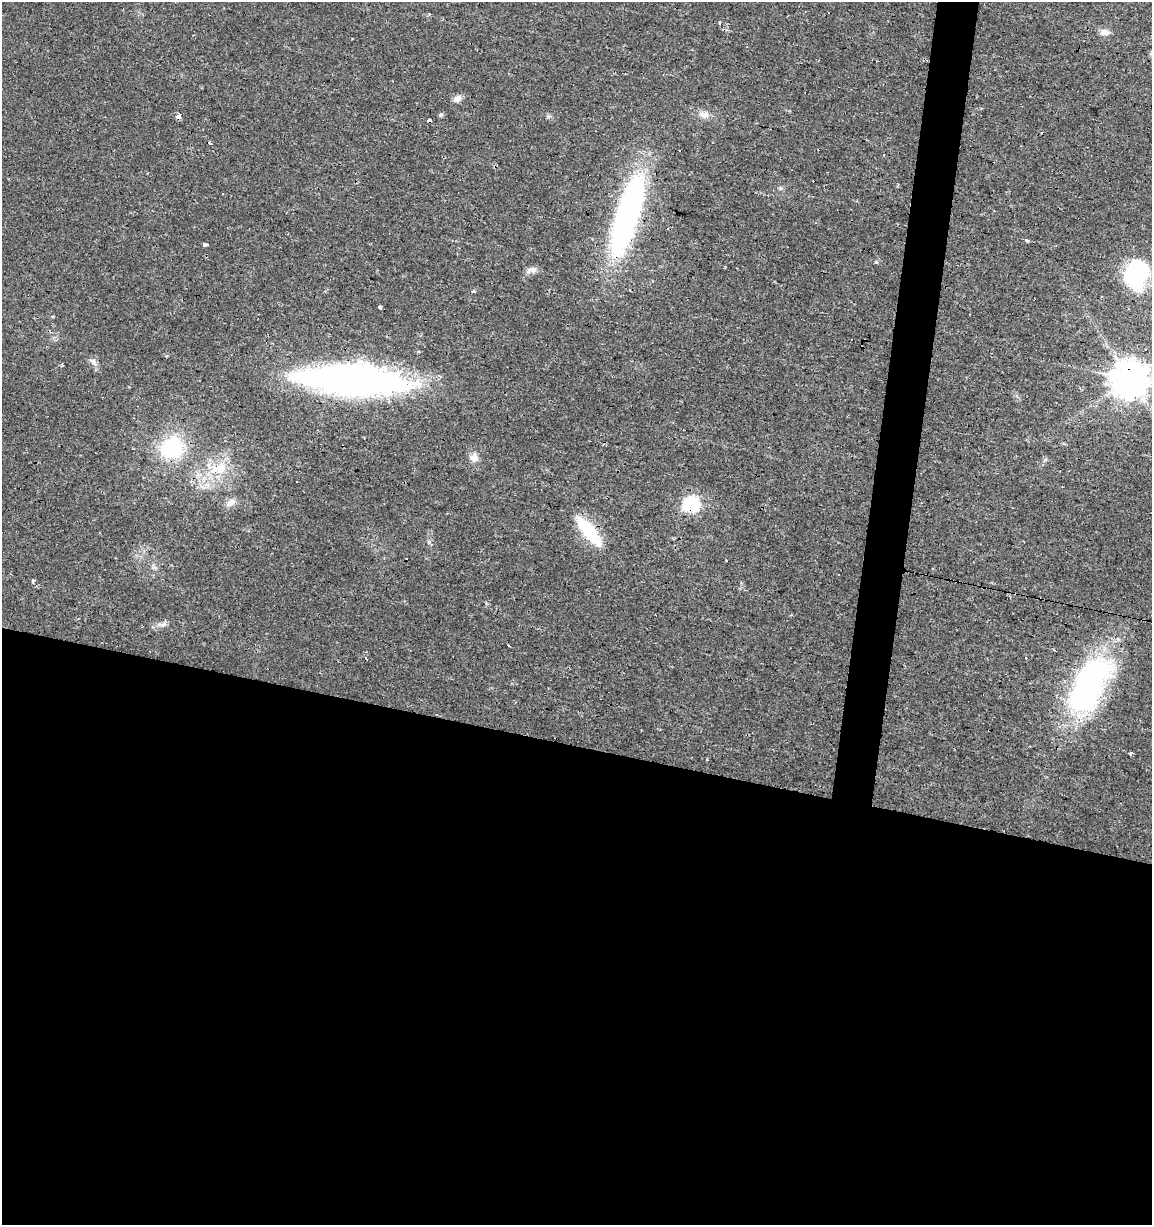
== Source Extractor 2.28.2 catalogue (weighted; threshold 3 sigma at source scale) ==
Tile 14 of 4 x 4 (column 2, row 4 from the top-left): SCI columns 1434-2583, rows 1-1223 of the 5106 x 4899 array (HDU 1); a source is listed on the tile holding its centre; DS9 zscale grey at full resolution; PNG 1154 x 1227 px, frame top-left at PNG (2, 2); no overlay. Shown black and unused: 42% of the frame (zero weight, under 2 of 3 exposures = <1% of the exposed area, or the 3 px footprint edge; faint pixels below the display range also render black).
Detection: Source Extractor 2.28.2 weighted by HDU 2 'WHT'; one run over the whole footprint, this tile lists its part. Background 0.0131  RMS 0.0028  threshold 0.0127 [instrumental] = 3 sigma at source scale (4.5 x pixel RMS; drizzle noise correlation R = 1.50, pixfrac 1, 0.0396/0.0396 arcsec/px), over >= 5 px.
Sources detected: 39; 8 cosmic-ray / hot-pixel residue — not listed; the other 31 listed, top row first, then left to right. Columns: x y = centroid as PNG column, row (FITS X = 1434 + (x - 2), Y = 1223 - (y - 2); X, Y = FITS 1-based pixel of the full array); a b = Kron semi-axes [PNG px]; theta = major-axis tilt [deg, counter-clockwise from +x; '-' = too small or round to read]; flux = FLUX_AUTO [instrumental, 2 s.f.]
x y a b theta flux
720 22 4 3 - 0.39
1104 32 12 8 -7 1.7
457 98 11 7 26 1.6
441 115 7 5 21 0.45
704 115 15 8 -8 2
179 116 4 3 - 15
884 155 3 2 - 0.52
780 188 5 5 - 0.45
627 215 79 22 73 79
1027 240 4 3 - 0.63
206 245 5 3 - 4.1
531 270 14 7 9 1.7
1137 275 29 23 76 29
473 291 4 3 - 0.94
380 307 4 4 - 1
92 361 11 6 -39 1.1
1130 379 11 11 - 700
353 380 105 28 -3 120
172 447 27 24 39 19
474 457 11 10 - 2
219 469 24 16 10 8.2
297 481 3 3 - 3.4
230 502 12 8 25 2
691 504 7 7 - 63
588 530 43 13 -51 13
727 560 3 3 - 0.88
33 581 5 4 - 0.53
162 624 13 5 1 1.2
508 645 3 3 - 0.78
1089 685 74 35 61 64
1130 753 3 3 - 8
Overlapping masked pixels (flux is a lower limit): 5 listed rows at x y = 627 215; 1130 379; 353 380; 691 504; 588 530
Isophote crosses this tile's border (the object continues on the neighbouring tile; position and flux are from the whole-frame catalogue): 1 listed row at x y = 1130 379
Unlisted compact peaks at least as high as the median listed source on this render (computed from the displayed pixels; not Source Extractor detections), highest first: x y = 876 262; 429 542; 548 117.